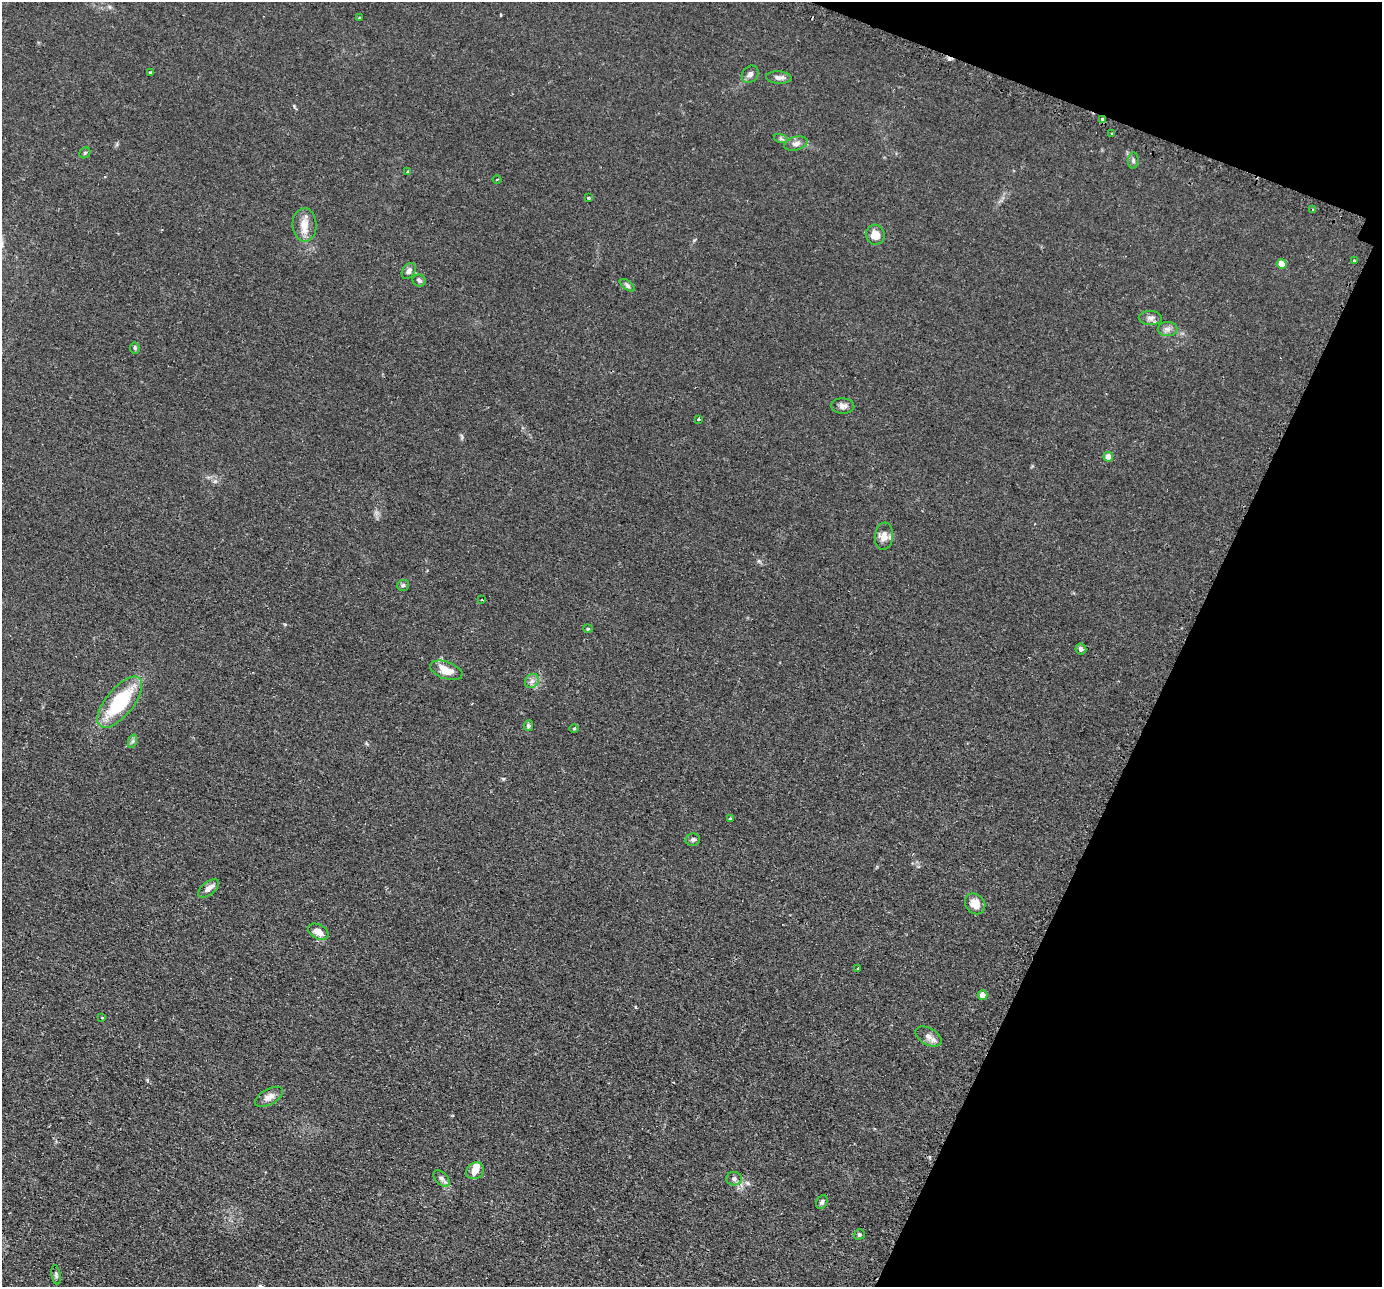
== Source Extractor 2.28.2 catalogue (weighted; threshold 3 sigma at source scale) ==
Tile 8 of 4 x 4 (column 4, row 2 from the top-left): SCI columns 4170-5549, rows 2868-4152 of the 5579 x 5601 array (HDU 1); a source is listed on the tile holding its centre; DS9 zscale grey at full resolution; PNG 1384 x 1289 px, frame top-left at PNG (2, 2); each listed source drawn as its Kron ellipse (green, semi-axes under 4 px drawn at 4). Shown black and unused: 19% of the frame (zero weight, under 2 of 3 exposures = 3% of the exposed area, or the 3 px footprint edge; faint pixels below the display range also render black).
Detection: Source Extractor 2.28.2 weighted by HDU 2 'WHT'; one run over the whole footprint, this tile lists its part. Background 0.0305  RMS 0.0054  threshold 0.0242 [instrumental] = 3 sigma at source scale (4.5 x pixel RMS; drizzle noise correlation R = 1.50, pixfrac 1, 0.05/0.05 arcsec/px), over >= 5 px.
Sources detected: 58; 2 cosmic-ray / hot-pixel residue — neither listed nor drawn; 2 inside a brighter listed object's ellipse — not listed separately; the other 54 listed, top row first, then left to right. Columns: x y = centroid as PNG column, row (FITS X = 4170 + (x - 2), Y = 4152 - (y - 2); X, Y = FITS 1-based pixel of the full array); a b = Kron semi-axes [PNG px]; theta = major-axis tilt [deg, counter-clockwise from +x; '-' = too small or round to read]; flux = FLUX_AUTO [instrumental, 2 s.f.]
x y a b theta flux
359 17 4 2 - 0.46
150 73 3 3 - 1
750 74 9 7 46 2
779 78 13 6 -3 2.4
1103 119 4 3 - 1.5
1112 134 3 3 - 0.66
781 139 7 4 -19 0.94
796 144 12 6 13 2.2
85 153 6 5 - 0.86
1133 161 8 5 85 1.2
408 172 3 3 - 1.3
497 179 4 3 - 0.58
589 198 4 3 - 0.52
1313 210 4 3 - 0.59
304 225 17 12 -88 5.9
875 235 10 9 - 6.2
1355 261 3 3 - 0.67
1282 264 5 4 - 7.8
409 271 9 6 56 2
419 280 7 6 - 1.3
627 285 9 4 -36 1.2
1150 318 11 7 -3 2.2
1168 329 10 7 0 2.2
135 348 5 5 - 0.75
843 406 12 7 -2 2.2
698 420 3 3 - 8
1108 457 5 4 - 4.7
884 536 13 9 84 4
403 585 6 5 - 0.91
482 600 3 2 - 0.35
588 629 5 3 - 0.45
1081 649 5 5 - 1.8
446 670 17 8 -20 7.6
532 681 8 6 44 1.9
120 702 31 13 51 34
528 726 5 4 - 0.9
574 729 5 3 - 0.49
133 741 7 4 71 1
730 819 3 3 - 0.9
693 839 7 6 - 1.2
208 888 12 6 38 3.2
975 904 11 9 -47 5.8
318 932 11 7 -28 4.9
858 968 3 2 - 0.58
982 995 5 5 - 3.2
102 1018 4 3 - 0.43
928 1036 14 8 -29 3.3
269 1097 15 7 29 3.5
475 1171 9 8 - 4
442 1178 10 6 -44 1.7
734 1179 8 7 - 1.8
822 1202 7 5 62 1
859 1234 6 5 - 0.74
56 1275 10 4 -81 0.98
Overlapping masked pixels (flux is a lower limit): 1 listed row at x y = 1103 119